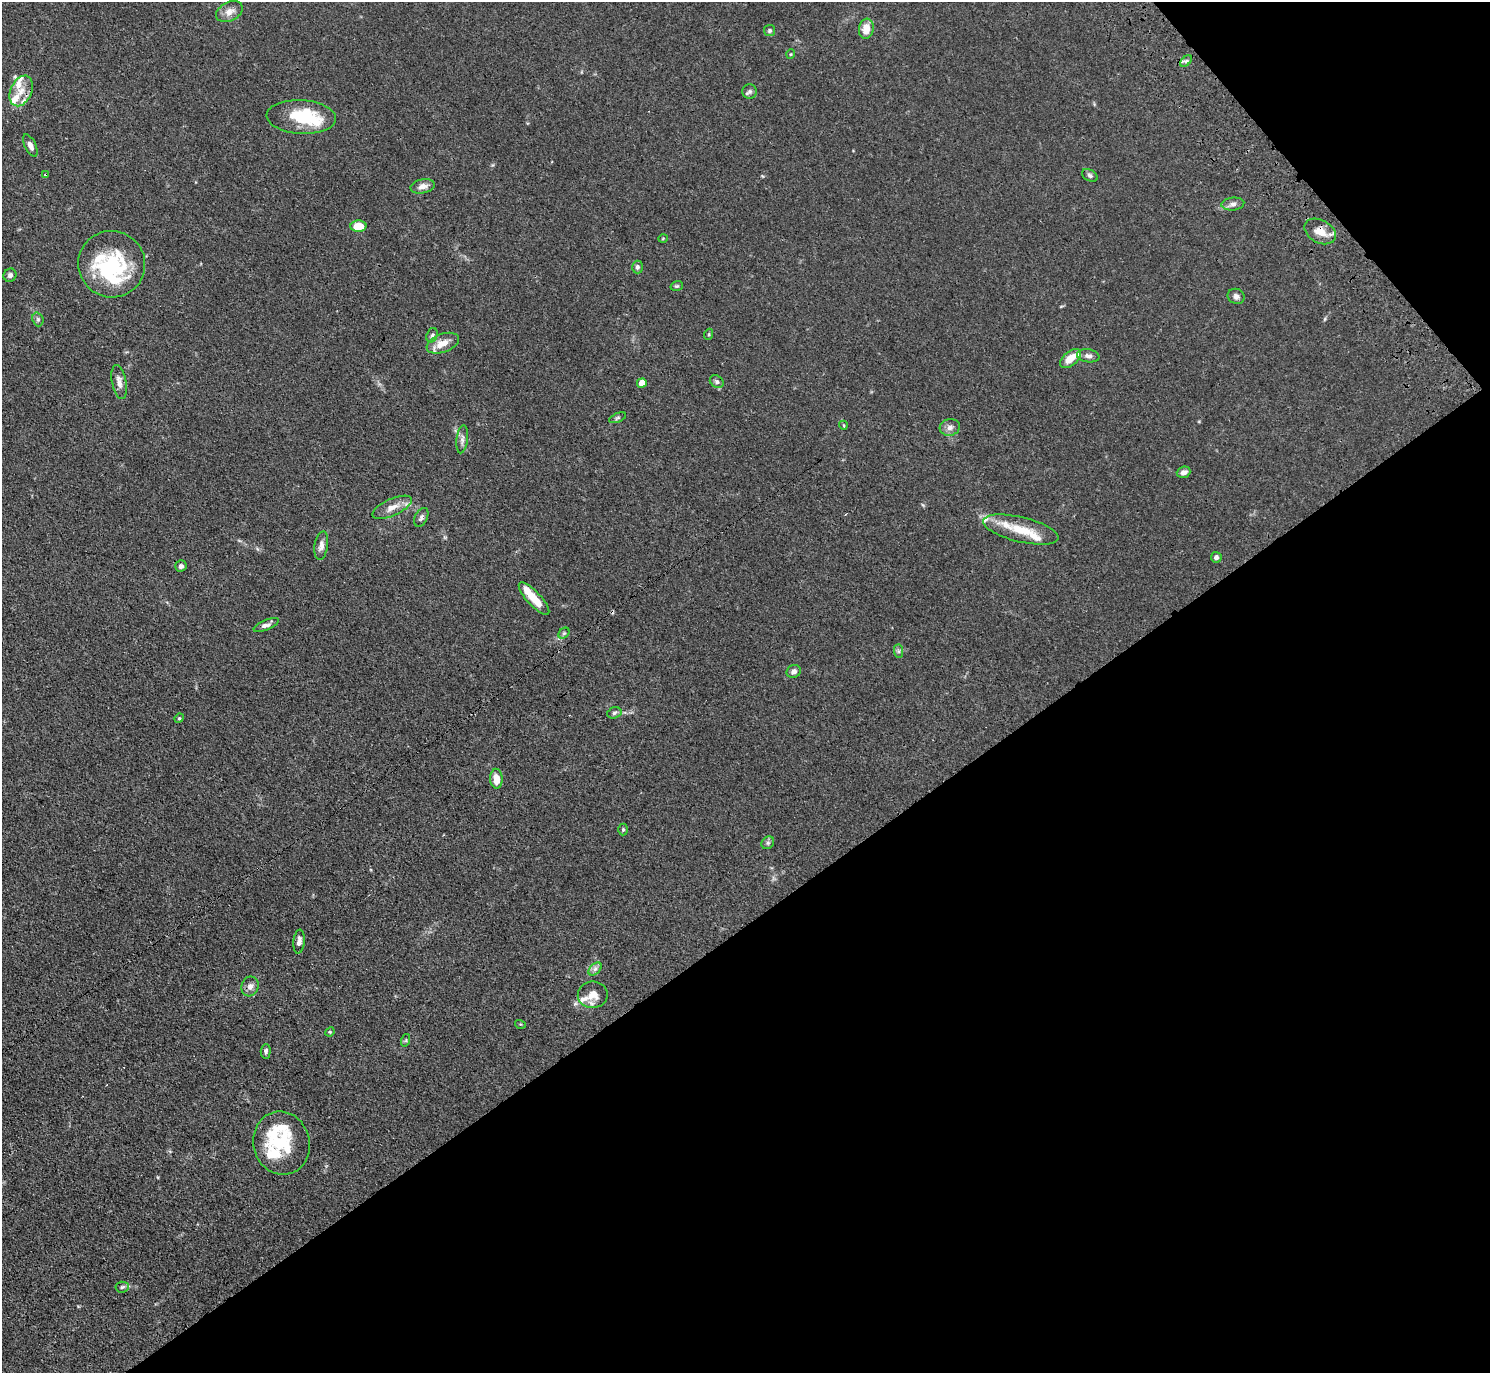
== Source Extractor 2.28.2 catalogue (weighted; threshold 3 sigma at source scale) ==
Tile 12 of 4 x 4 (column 4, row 3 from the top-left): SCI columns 4511-5998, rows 1712-3082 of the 6046 x 6025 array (HDU 1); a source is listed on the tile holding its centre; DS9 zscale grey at full resolution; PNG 1492 x 1375 px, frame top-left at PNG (2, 2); each listed source drawn as its Kron ellipse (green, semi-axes under 4 px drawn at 4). Shown black and unused: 36% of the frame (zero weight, under 3 of 4 exposures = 4% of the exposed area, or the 3 px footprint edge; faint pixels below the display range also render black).
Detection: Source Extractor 2.28.2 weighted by HDU 2 'WHT'; one run over the whole footprint, this tile lists its part. Background 0.0335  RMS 0.0033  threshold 0.0147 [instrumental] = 3 sigma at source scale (4.5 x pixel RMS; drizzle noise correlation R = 1.50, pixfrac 1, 0.05/0.05 arcsec/px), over >= 5 px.
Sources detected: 79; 2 inside a brighter object's white glare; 1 cosmic-ray / hot-pixel residue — neither listed nor drawn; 15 inside a brighter listed object's ellipse — not listed separately; the other 61 listed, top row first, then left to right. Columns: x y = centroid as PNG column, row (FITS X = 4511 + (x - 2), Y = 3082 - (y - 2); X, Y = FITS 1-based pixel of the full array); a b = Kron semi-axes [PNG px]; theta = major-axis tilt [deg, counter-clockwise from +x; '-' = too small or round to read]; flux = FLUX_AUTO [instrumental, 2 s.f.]
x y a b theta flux
229 12 14 9 27 2.6
866 29 10 7 80 4.2
770 30 5 5 - 0.57
791 54 5 3 - 0.26
1186 61 7 4 44 0.61
21 91 16 10 66 3.8
750 91 7 7 - 0.83
301 117 35 17 -3 16
30 145 12 5 -63 1.8
46 174 3 3 - 0.61
1090 175 8 5 -31 0.77
423 186 12 7 11 1.9
1233 204 11 6 6 1.3
358 226 8 5 3 6.1
1320 231 17 11 -28 4.4
663 239 5 3 - 0.28
112 264 33 33 - 28
637 267 6 5 - 0.9
10 275 7 6 - 0.96
677 286 6 4 18 0.47
1236 296 8 7 - 1.1
38 319 7 5 -70 0.67
709 334 5 3 - 0.3
432 335 7 5 71 0.76
443 343 17 9 20 4.3
1088 356 11 6 -9 1.3
1070 359 12 7 41 4.6
119 382 17 7 -79 2.2
717 382 7 6 - 0.88
642 383 5 4 - 3.9
618 418 9 4 22 0.57
843 425 4 3 - 0.27
950 427 10 8 14 1.5
462 439 14 5 83 1.4
1184 472 7 5 20 1.4
392 507 21 8 24 3.5
421 517 10 6 65 0.91
1021 529 38 12 -13 8.3
321 546 14 6 81 1.7
1216 557 5 5 - 1.1
181 566 6 5 - 1.1
534 599 21 7 -47 5.8
266 625 13 5 22 1.3
564 633 6 5 - 0.53
899 651 7 4 -89 0.61
794 671 7 6 - 1.4
614 713 7 5 17 0.77
179 718 5 4 - 0.39
496 779 10 6 -87 3.8
623 829 6 5 - 0.45
768 843 7 5 44 0.71
299 941 12 5 84 1.6
595 969 8 5 45 0.93
250 986 10 8 72 1.8
593 995 15 13 1 3.7
520 1024 5 3 - 0.3
330 1032 5 4 - 0.37
406 1040 6 4 72 0.44
266 1051 7 5 87 0.7
281 1143 32 28 -76 20
122 1287 6 5 - 0.64
Overlapping masked pixels (flux is a lower limit): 2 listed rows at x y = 46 174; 1320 231